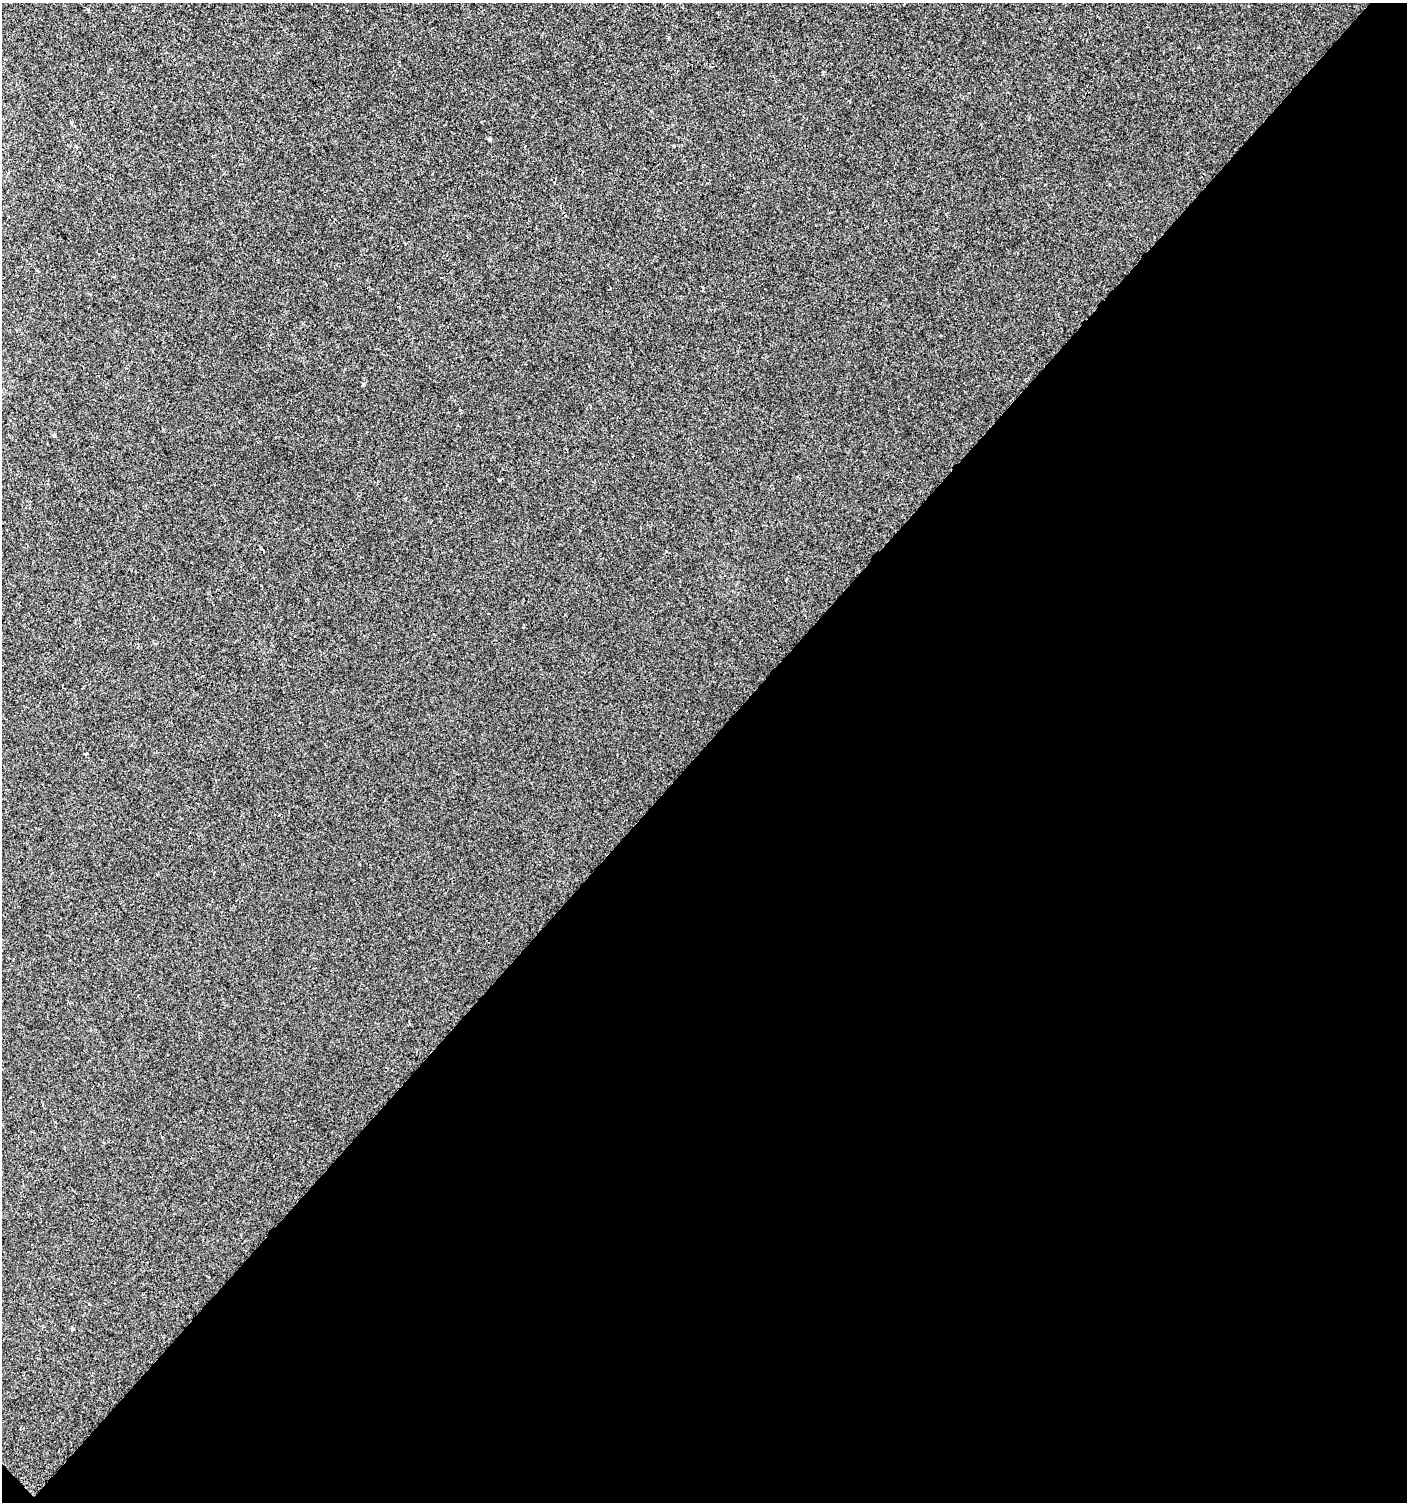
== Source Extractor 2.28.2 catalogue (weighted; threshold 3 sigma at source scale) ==
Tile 4 of 2 x 2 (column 2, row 2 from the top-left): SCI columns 1510-2914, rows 1-1500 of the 3001 x 3001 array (HDU 1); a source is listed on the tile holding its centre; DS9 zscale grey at full resolution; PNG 1409 x 1504 px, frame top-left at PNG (2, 3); no overlay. Shown black and unused: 50% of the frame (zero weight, under 2 of 3 exposures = <1% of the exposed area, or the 3 px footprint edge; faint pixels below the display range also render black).
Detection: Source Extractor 2.28.2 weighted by HDU 2 'WHT'; one run over the whole footprint, this tile lists its part. Background 6.10e-04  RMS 0.0041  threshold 0.0185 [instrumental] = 3 sigma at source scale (4.5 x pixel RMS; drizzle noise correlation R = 1.50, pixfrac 1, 0.0396/0.0396 arcsec/px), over >= 5 px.
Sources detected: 6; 1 cosmic-ray / hot-pixel residue — not listed; the other 5 listed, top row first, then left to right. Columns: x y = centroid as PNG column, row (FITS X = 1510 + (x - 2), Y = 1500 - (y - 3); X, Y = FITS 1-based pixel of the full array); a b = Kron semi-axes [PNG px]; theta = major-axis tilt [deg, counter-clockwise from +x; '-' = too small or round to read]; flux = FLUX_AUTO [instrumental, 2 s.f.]
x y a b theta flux
489 139 5 4 - 0.53
54 435 4 3 - 0.59
499 480 3 3 - 0.63
86 754 4 3 - 0.72
72 1329 5 3 - 0.48